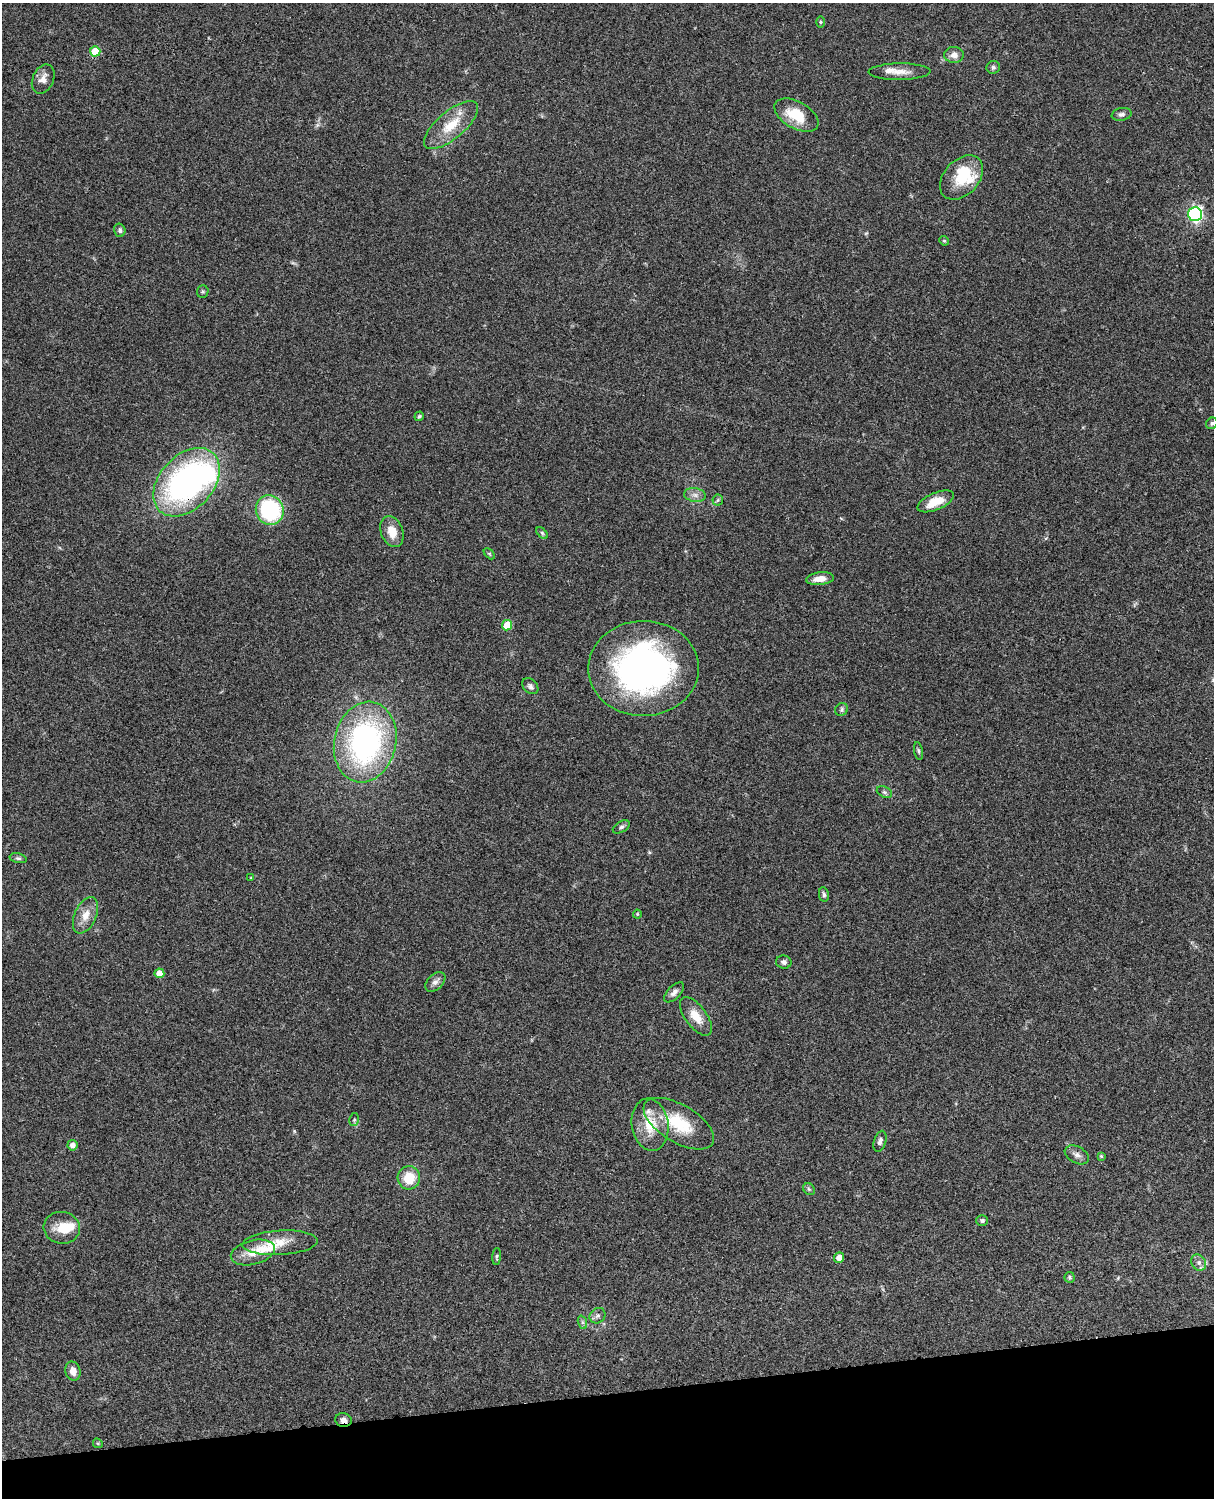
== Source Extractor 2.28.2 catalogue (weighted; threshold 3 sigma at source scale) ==
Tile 10 of 4 x 3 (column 2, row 3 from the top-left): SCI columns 1334-2545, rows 278-1773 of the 5088 x 4928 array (HDU 1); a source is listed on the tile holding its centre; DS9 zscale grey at full resolution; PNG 1216 x 1500 px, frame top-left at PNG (2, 3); each listed source drawn as its Kron ellipse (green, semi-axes under 4 px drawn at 4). Shown black and unused: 7% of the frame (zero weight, under 3 of 4 exposures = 6% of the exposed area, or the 3 px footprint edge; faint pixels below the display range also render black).
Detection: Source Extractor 2.28.2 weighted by HDU 2 'WHT'; one run over the whole footprint, this tile lists its part. Background 0.098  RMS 0.0063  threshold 0.0283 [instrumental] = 3 sigma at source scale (4.5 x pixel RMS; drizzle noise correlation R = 1.50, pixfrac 1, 0.05/0.05 arcsec/px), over >= 5 px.
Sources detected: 73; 3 inside a brighter object's white glare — neither listed nor drawn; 5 inside a brighter listed object's ellipse — not listed separately; the other 65 listed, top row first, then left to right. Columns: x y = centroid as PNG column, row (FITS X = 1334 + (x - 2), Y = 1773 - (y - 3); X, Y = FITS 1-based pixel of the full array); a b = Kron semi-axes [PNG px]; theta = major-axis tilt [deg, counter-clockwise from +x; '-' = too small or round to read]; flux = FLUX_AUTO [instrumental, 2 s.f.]
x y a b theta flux
820 22 6 4 -90 0.73
95 51 5 5 - 18
954 55 10 8 -2 3.8
993 67 7 6 - 1.4
899 72 31 8 1 7.3
43 79 15 10 65 5
1122 114 10 6 11 2
796 115 24 13 -30 18
451 125 33 13 40 17
961 177 25 17 47 18
1195 214 7 6 - 150
120 230 7 5 -77 1.6
944 241 5 4 - 0.76
203 292 6 5 - 0.97
419 416 5 4 - 1
1212 423 6 5 - 1.2
187 482 39 27 47 170
695 495 11 7 -10 2.9
718 500 6 5 - 1
936 501 19 8 22 12
270 510 15 14 - 65
392 532 16 11 -70 8.7
542 533 7 4 -46 1.1
489 554 6 4 -45 0.71
820 579 14 6 6 6
507 625 5 5 - 17
644 668 55 47 2 190
530 686 9 6 -45 1.8
842 709 7 6 - 1.4
365 742 41 31 77 130
919 751 9 3 -79 1
884 792 8 5 -26 1.4
621 827 9 5 30 1.7
18 858 9 5 -13 1.2
251 878 3 3 - 0.51
824 894 7 5 -80 1.3
637 914 4 4 - 0.64
86 915 19 10 66 7.7
784 962 8 6 -11 1.8
159 973 5 4 - 9.2
435 982 12 7 43 2.8
674 992 12 6 45 2.7
696 1016 23 10 -53 9.1
354 1120 6 5 - 1.1
679 1124 39 19 -31 28
650 1125 26 18 -82 16
880 1141 11 6 72 2.1
72 1145 5 5 - 3.3
1077 1155 13 8 -27 3.2
1101 1156 4 4 - 0.82
409 1178 11 11 - 13
809 1189 6 5 - 0.93
982 1221 6 5 - 1.4
62 1228 18 16 -7 11
280 1243 37 12 3 12
253 1252 22 12 14 9.3
497 1256 8 4 86 1.2
839 1257 5 5 - 5
1199 1263 9 7 -61 2.3
1070 1277 5 5 - 1
597 1316 8 7 - 2
582 1322 7 4 -71 1.3
73 1371 9 7 -76 4.6
343 1420 8 7 - 3.1
98 1443 5 4 - 0.71
Overlapping masked pixels (flux is a lower limit): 2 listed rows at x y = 187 482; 343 1420